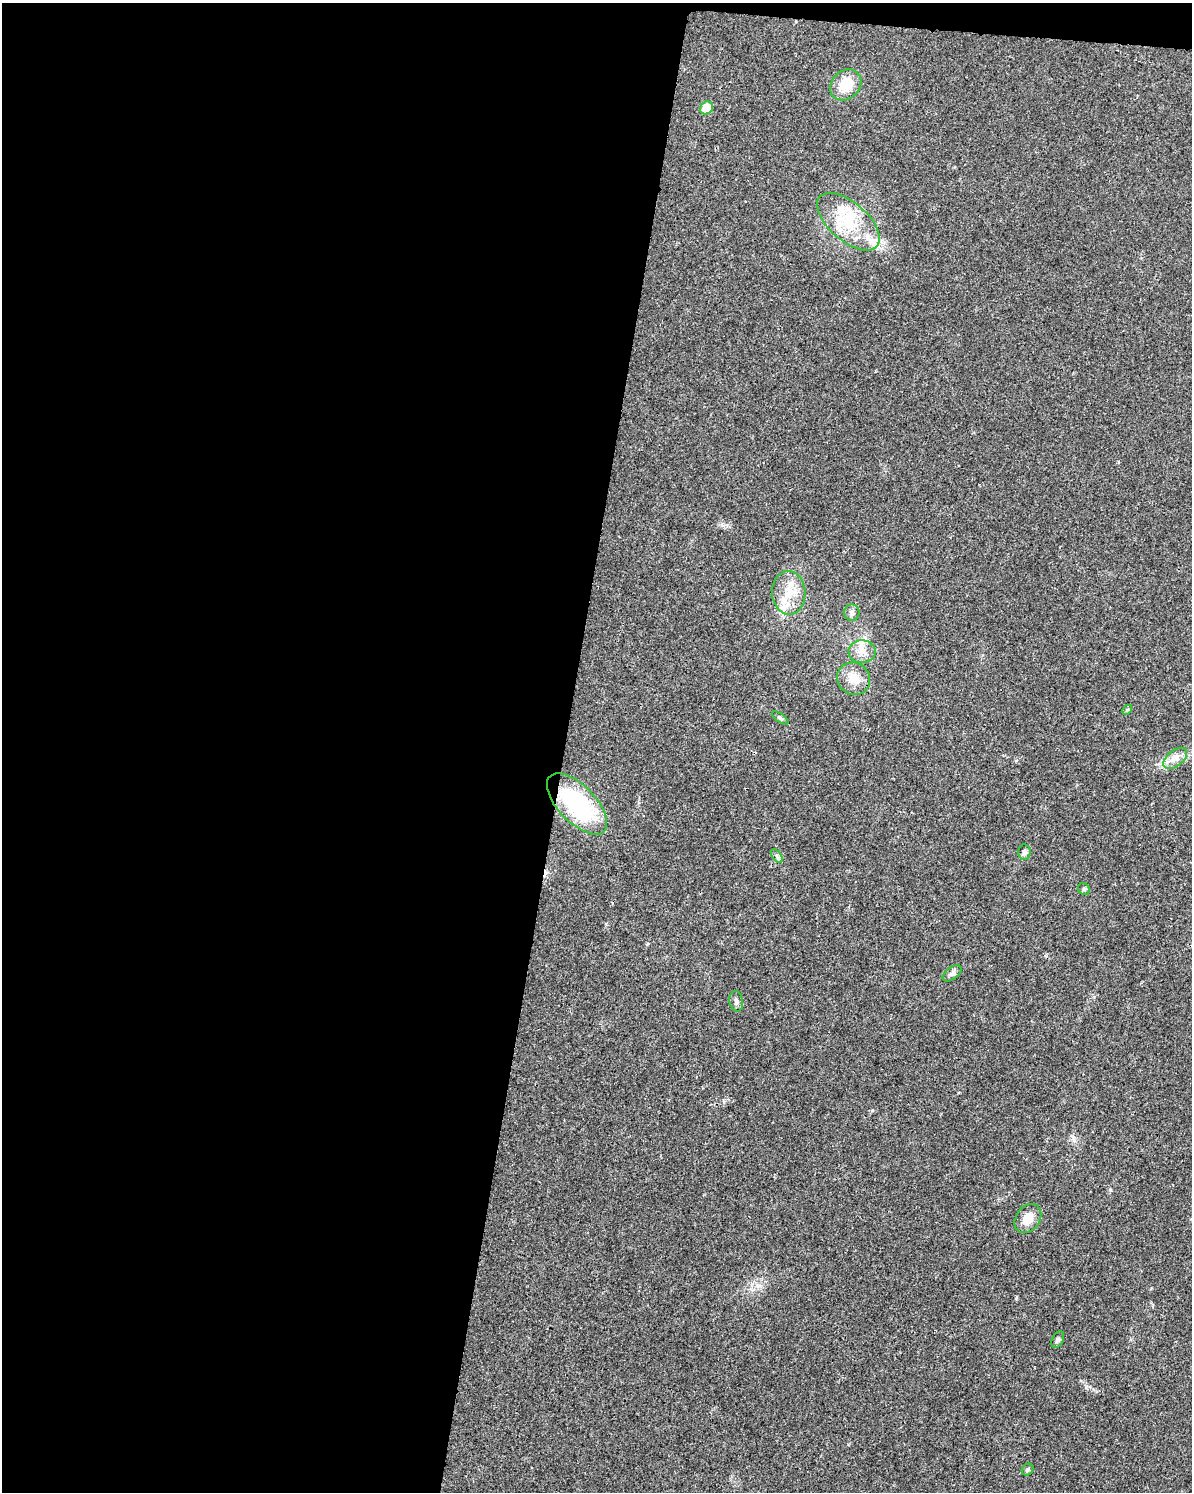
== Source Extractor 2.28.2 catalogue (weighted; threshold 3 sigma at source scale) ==
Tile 1 of 4 x 3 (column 1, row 1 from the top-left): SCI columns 16-1205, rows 3221-4710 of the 4784 x 4997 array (HDU 1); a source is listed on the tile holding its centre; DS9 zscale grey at full resolution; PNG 1194 x 1494 px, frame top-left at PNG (2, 3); each listed source drawn as its Kron ellipse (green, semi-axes under 4 px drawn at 4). Shown black and unused: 48% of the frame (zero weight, under 3 of 4 exposures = <1% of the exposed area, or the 3 px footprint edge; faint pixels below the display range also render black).
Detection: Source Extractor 2.28.2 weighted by HDU 2 'WHT'; one run over the whole footprint, this tile lists its part. Background 0.0199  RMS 0.0029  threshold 0.0129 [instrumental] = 3 sigma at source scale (4.5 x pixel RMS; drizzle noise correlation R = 1.50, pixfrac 1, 0.0396/0.0396 arcsec/px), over >= 5 px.
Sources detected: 22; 1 cosmic-ray / hot-pixel residue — neither listed nor drawn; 2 inside a brighter listed object's ellipse — not listed separately; the other 19 listed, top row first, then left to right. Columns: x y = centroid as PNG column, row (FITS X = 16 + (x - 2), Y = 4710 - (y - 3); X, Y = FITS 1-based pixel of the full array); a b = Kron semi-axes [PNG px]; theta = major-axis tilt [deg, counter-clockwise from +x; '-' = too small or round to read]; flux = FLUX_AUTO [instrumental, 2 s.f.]
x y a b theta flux
846 85 17 14 45 6.9
706 108 7 6 - 6.4
848 222 38 19 -41 14
789 593 22 16 -88 7
852 612 8 7 - 0.98
862 652 13 11 -2 2.9
854 679 17 15 -38 4.9
1127 710 6 3 45 0.34
780 718 10 3 -34 0.51
1175 758 14 8 37 2.2
577 804 39 18 -46 34
1024 852 7 6 - 0.87
777 856 8 4 -54 0.64
1084 889 6 5 - 0.54
952 973 11 6 37 0.97
736 1001 10 7 -79 0.98
1028 1219 16 12 53 3.8
1058 1340 9 5 63 0.64
1028 1470 6 5 - 0.68
Overlapping masked pixels (flux is a lower limit): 1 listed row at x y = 577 804